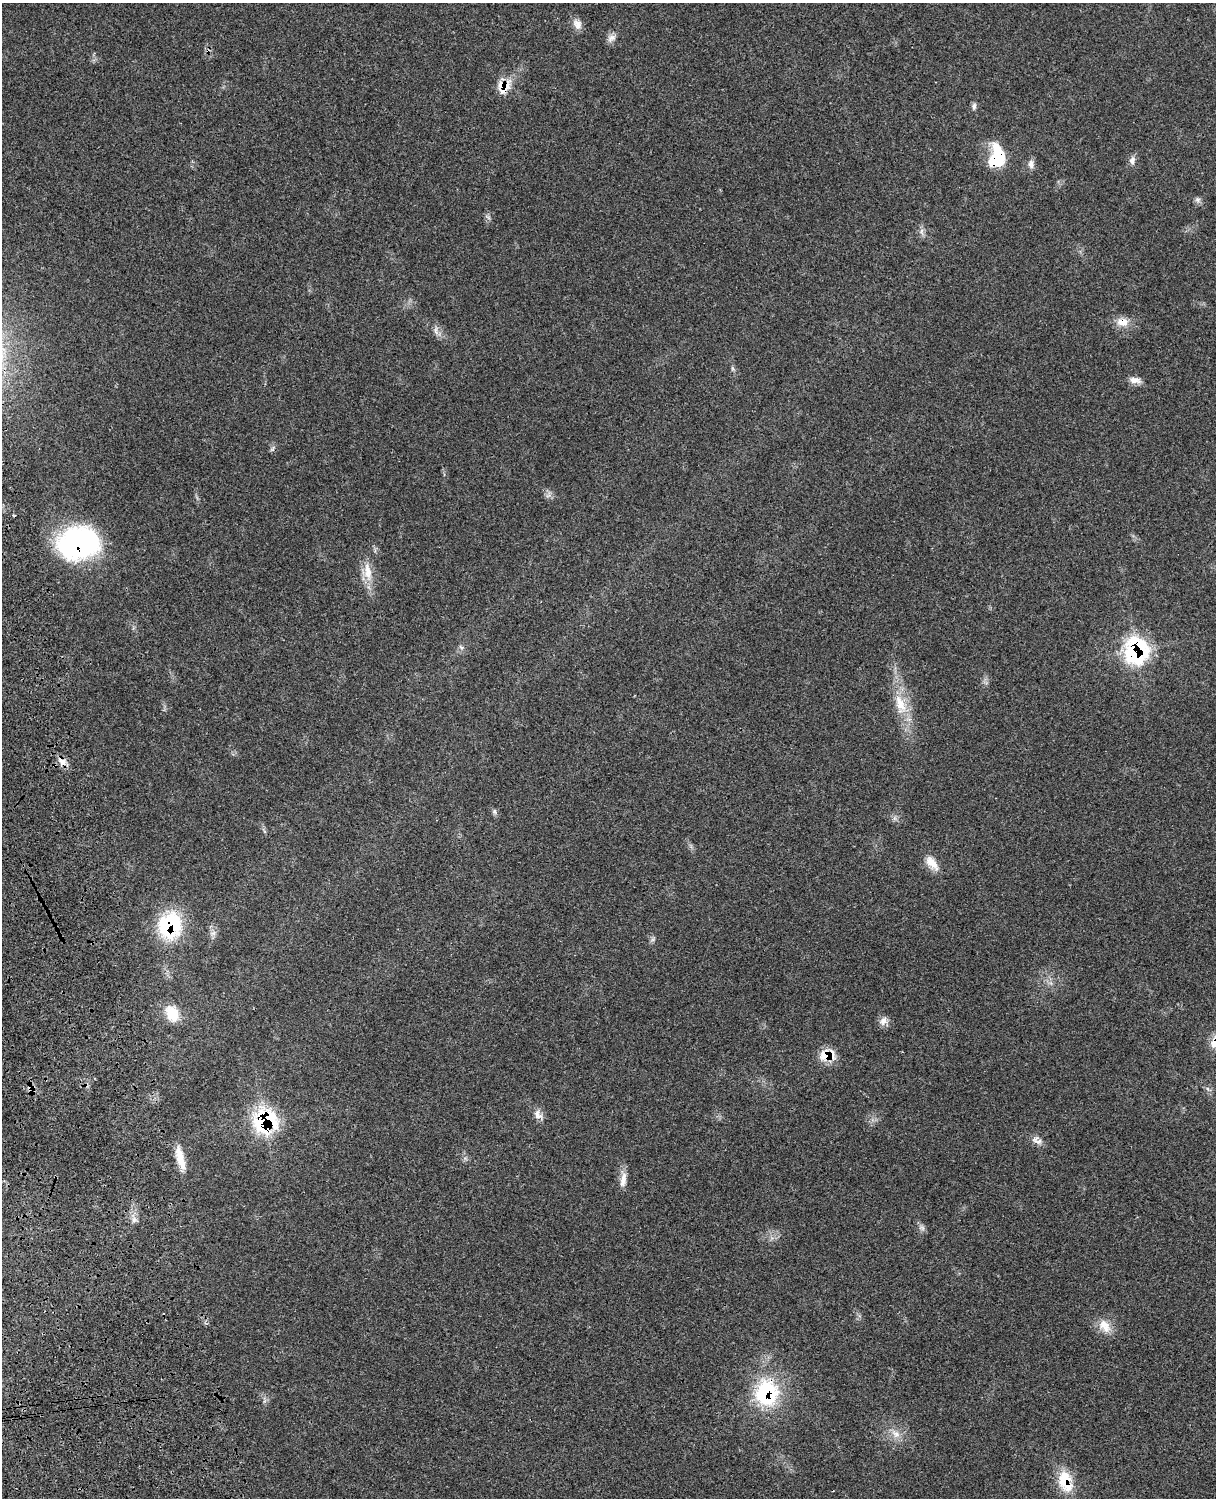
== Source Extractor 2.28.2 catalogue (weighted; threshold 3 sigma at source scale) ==
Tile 7 of 4 x 3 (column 3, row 2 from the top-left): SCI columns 2549-3762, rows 1774-3269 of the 5091 x 4932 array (HDU 1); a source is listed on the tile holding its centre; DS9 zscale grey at full resolution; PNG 1218 x 1500 px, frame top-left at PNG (2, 3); no overlay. Shown black and unused: <1% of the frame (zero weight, under 3 of 4 exposures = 6% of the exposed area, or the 3 px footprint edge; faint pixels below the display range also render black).
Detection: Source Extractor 2.28.2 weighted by HDU 2 'WHT'; one run over the whole footprint, this tile lists its part. Background 0.0814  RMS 0.0059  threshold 0.0266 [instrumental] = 3 sigma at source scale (4.5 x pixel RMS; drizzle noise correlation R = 1.50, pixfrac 1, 0.05/0.05 arcsec/px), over >= 5 px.
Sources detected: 37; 1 inside a brighter object's white glare — not listed; the other 36 listed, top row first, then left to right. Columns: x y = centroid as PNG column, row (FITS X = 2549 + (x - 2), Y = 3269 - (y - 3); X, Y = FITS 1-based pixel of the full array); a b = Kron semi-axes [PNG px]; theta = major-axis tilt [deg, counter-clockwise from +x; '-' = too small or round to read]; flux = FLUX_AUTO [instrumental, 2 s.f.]
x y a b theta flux
577 24 14 10 -57 4.2
611 38 12 9 31 3.2
504 86 20 16 45 10
974 106 9 5 76 1.6
1000 156 30 13 -64 19
1132 160 12 7 81 2.9
1031 164 13 8 -84 2.9
1198 200 8 7 - 1.8
922 231 10 5 -90 2.1
1122 322 17 12 -11 7
436 330 13 4 -90 2
1135 380 15 8 -5 3.9
78 544 43 33 12 100
368 572 29 11 -83 10
461 647 8 3 -45 0.93
1136 650 20 18 82 84
900 704 32 14 -70 16
62 761 15 10 -46 4.8
494 811 6 5 - 1.2
932 863 22 10 -49 7
170 926 30 26 78 47
172 1013 23 15 -63 12
883 1021 12 8 55 3.4
827 1055 19 12 3 12
1208 1089 6 4 -70 1.1
538 1115 14 10 -58 4
265 1121 24 23 - 57
1035 1139 12 9 40 3.3
180 1158 32 9 -76 9.6
623 1180 22 8 80 4.8
134 1219 9 7 90 2.5
922 1228 8 6 -45 1.8
1104 1326 21 14 -50 8.1
767 1393 35 31 86 46
896 1434 14 10 -40 5.4
1065 1481 28 16 -75 18
Overlapping masked pixels (flux is a lower limit): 11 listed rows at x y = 504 86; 1000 156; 1122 322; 78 544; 1136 650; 62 761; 170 926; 827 1055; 265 1121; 767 1393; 1065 1481